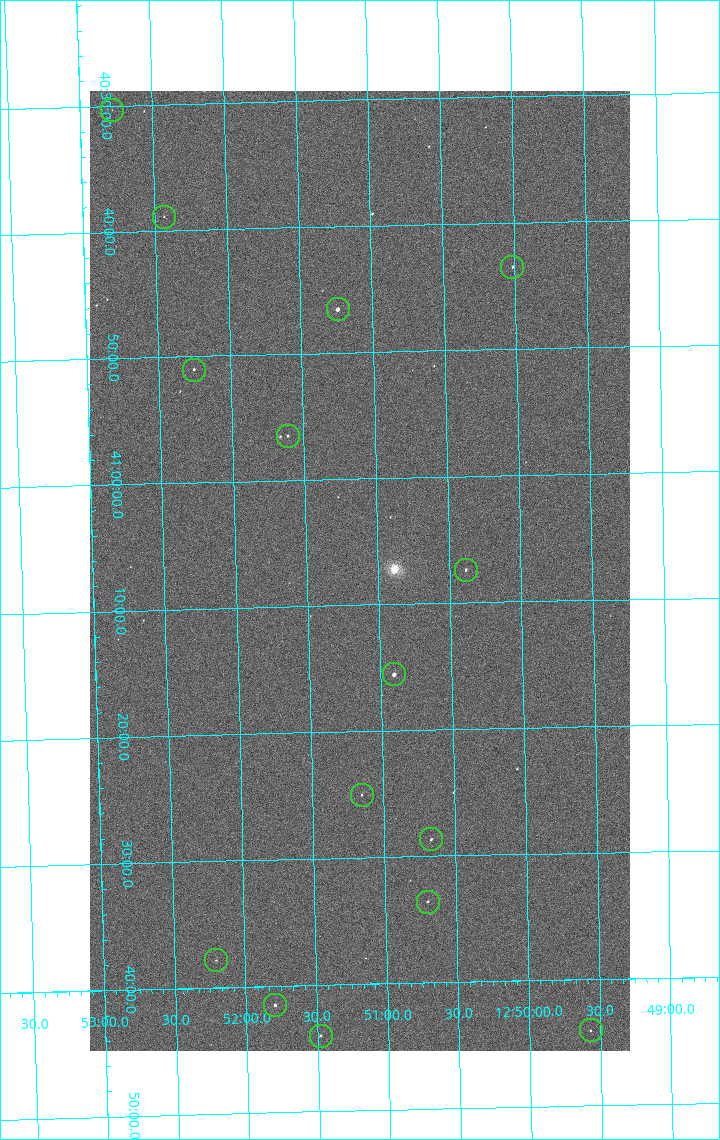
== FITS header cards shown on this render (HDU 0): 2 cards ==
NAXIS1  =                 1080 / length of data axis 1
NAXIS2  =                 1920 / length of data axis 2

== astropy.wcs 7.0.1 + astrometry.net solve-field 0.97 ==
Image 1080 x 1920 px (HDU 0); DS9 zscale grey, zoomed out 1/2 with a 90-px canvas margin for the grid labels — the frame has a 2x2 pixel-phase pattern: the four 2x2 pixel phases sit at different levels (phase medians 1006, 852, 798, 1002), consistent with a one-shot-colour (mosaic) sensor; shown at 1/2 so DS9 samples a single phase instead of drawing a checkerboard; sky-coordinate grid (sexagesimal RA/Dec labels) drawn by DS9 from the SOLVED WCS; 15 Tycho-2 reference stars matched to detected sources circled (green)
Header WCS: none
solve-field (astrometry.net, Tycho-2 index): SOLVED blind (the file carries no WCS)
Solved WCS: RA---TAN-SIP/DEC--TAN-SIP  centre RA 12:51:08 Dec +41:07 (192.78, +41.12 deg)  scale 2.38 arcsec/px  FOV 42.8' x 76.0'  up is -179 deg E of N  parity flipped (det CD > 0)
(file carries no celestial WCS; the grid is the blind solution)
Tycho-2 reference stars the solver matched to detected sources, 15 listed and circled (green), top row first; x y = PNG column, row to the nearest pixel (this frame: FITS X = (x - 90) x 2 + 1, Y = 1920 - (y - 91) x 2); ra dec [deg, ICRS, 3 dp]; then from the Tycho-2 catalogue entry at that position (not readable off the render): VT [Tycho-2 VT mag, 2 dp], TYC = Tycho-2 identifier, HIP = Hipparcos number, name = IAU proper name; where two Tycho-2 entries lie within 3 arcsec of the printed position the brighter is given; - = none
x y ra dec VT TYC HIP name
112 110 193.194 +40.505 12.48 3021-1340-1 - -
164 217 193.109 +40.648 12.32 3021-1216-1 - -
512 268 192.504 +40.725 11.86 3021-1162-1 - -
338 310 192.810 +40.776 9.69 3021-1108-1 - -
194 370 193.064 +40.851 11.36 3021-1025-1 - -
288 436 192.903 +40.941 11.82 3021-941-1 - -
466 570 192.596 +41.123 11.21 3021-53-1 - -
394 674 192.726 +41.259 9.76 3023-213-1 62700 -
362 795 192.787 +41.417 12.26 3023-139-1 - -
431 840 192.667 +41.478 11.08 3023-113-1 - -
428 902 192.675 +41.560 11.35 3023-88-1 - -
216 960 193.051 +41.631 12.16 3023-47-1 - -
275 1006 192.949 +41.692 10.25 3023-19-1 - -
590 1030 192.392 +41.734 11.39 3023-243-1 - -
320 1036 192.870 +41.734 10.72 3023-898-1 - -